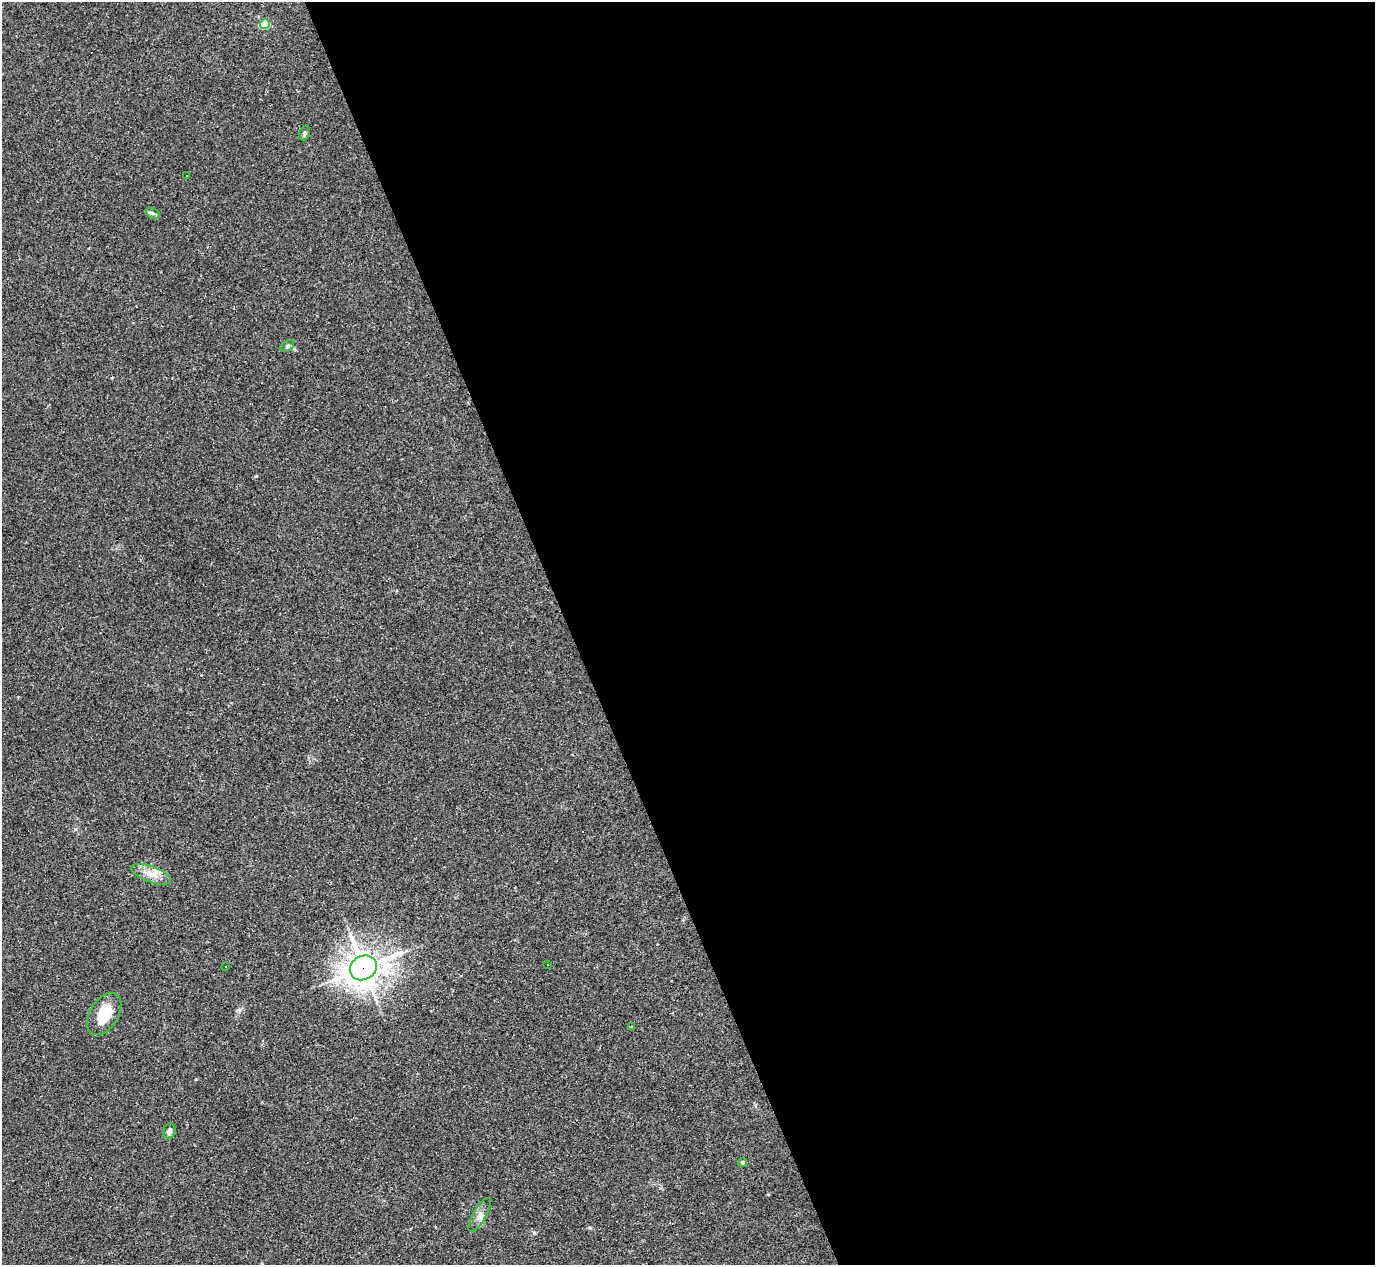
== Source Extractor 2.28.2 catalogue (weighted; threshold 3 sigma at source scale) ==
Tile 8 of 4 x 4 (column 4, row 2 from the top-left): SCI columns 4119-5491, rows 2804-4066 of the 5491 x 5477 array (HDU 1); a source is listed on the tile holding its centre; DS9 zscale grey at full resolution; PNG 1377 x 1267 px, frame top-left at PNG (2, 2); each listed source drawn as its Kron ellipse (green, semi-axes under 4 px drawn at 4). Shown black and unused: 59% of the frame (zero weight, under 2 of 3 exposures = <1% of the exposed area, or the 3 px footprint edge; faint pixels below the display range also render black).
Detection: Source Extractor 2.28.2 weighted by HDU 2 'WHT'; one run over the whole footprint, this tile lists its part. Background 0.0643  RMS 0.0057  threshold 0.0256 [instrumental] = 3 sigma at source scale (4.5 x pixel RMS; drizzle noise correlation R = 1.50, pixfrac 1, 0.05/0.05 arcsec/px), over >= 5 px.
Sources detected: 15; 1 cosmic-ray / hot-pixel residue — neither listed nor drawn; the other 14 listed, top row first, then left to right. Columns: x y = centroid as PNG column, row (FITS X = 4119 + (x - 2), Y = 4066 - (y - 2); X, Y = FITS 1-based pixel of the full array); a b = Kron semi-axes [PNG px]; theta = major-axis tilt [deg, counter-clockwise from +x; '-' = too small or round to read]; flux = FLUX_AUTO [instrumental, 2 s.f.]
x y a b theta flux
265 24 5 5 - 28
305 133 8 5 71 1.4
186 176 3 2 - 0.45
153 213 7 5 -27 1.1
287 346 7 5 37 1
151 874 21 8 -20 6.2
547 965 3 3 - 0.88
226 967 3 3 - 1.2
363 968 14 12 29 860
104 1014 23 14 58 15
632 1027 4 4 - 0.66
169 1131 8 6 73 2.3
743 1162 5 4 - 0.94
480 1215 19 6 61 3.6
Overlapping masked pixels (flux is a lower limit): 1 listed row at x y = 363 968
Unlisted compact peaks at least as high as the median listed source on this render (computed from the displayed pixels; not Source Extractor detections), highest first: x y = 534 1233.